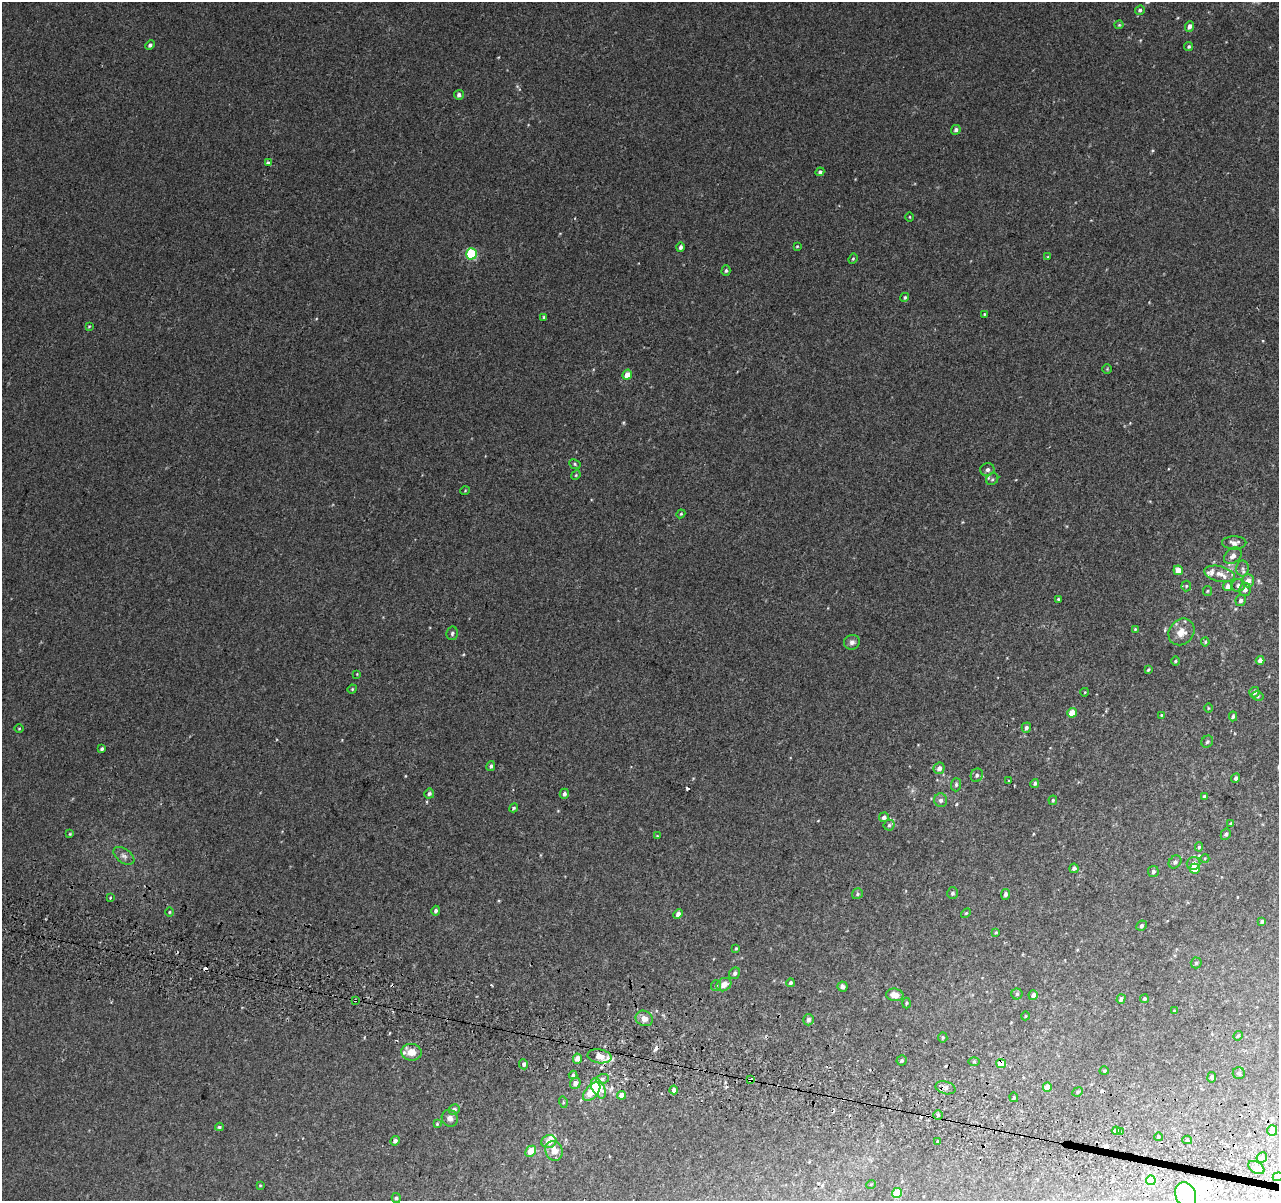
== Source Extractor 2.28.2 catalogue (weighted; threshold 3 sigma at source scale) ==
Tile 6 of 4 x 4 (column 2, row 2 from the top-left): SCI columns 1321-2597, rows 2663-3861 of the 5193 x 5391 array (HDU 1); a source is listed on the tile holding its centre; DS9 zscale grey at full resolution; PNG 1281 x 1203 px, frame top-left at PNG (2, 2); each listed source drawn as its Kron ellipse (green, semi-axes under 4 px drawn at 4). Shown black and unused: <1% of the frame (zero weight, under 2 of 3 exposures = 3% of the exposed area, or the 3 px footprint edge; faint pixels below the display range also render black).
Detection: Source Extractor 2.28.2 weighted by HDU 2 'WHT'; one run over the whole footprint, this tile lists its part. Background 0.00843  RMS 0.0068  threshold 0.0307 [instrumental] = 3 sigma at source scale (4.5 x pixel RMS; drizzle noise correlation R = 1.50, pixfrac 1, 0.0396/0.0396 arcsec/px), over >= 5 px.
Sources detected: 188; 3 inside a brighter object's white glare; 12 cosmic-ray / hot-pixel residue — neither listed nor drawn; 6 inside a brighter listed object's ellipse — not listed separately; the other 167 listed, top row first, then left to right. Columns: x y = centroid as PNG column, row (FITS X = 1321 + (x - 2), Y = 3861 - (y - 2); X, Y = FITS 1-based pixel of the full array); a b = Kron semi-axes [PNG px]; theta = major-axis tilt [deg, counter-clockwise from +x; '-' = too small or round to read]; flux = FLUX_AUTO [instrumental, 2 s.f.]
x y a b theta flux
1140 10 5 4 - 1.2
1119 25 4 4 - 0.67
1189 26 5 4 - 2.7
150 45 5 4 - 1.3
1189 46 5 4 - 1.1
459 95 5 5 - 1.9
956 130 5 4 - 1.8
268 163 4 3 - 4.2
820 172 4 4 - 1.4
910 217 5 3 - 0.5
797 246 3 3 - 0.59
680 247 5 4 - 1.8
471 254 5 5 - 40
1048 257 4 3 - 0.54
853 259 5 4 - 0.74
726 270 5 4 - 1.2
905 297 5 4 - 0.9
984 314 3 3 - 0.52
544 317 4 3 - 0.71
89 326 4 3 - 0.58
1107 369 5 4 - 0.62
627 375 5 4 - 6.2
575 464 6 4 -25 0.93
987 470 7 6 - 2
576 475 5 4 - 0.66
992 479 6 5 - 1.2
465 491 5 3 - 0.51
681 514 4 4 - 0.72
1234 543 12 6 0 3.2
1233 556 10 7 40 3.2
1243 568 8 6 -88 1.9
1178 570 5 4 - 5.6
1219 574 15 7 -13 4.8
1248 581 7 6 - 5.4
1238 585 7 6 - 2.2
1186 586 5 5 - 0.81
1228 586 5 4 - 3.5
1245 589 6 6 - 2.4
1207 591 5 4 - 0.8
1058 599 3 3 - 0.7
1241 600 6 5 - 1.8
1135 629 3 3 - 0.52
1181 632 14 12 49 7.1
452 633 7 5 78 1.3
852 642 8 7 - 2.4
1205 642 4 4 - 0.74
1260 660 4 4 - 2.8
1175 661 4 4 - 0.84
1148 670 4 3 - 0.73
357 674 3 3 - 0.46
352 689 5 4 - 0.7
1085 692 4 3 - 0.45
1254 692 5 5 - 2.4
1258 696 6 4 -14 1
1208 708 5 3 - 0.51
1072 713 5 4 - 8.5
1161 715 3 3 - 0.54
1233 716 5 4 - 1.1
1026 728 5 4 - 1.8
19 729 5 3 - 0.52
1207 742 6 5 - 1.4
102 749 4 3 - 1.2
491 766 5 4 - 1.3
939 768 6 5 - 2.8
977 775 7 6 - 1.7
1236 778 5 4 - 1.7
1009 781 3 2 - 0.62
1035 783 4 4 - 1.2
956 785 7 5 88 1.3
429 794 5 5 - 1.2
564 794 5 4 - 1.8
1204 796 4 4 - 0.76
941 800 7 6 - 2.2
1053 800 5 4 - 0.84
514 808 5 4 - 0.82
884 817 5 4 - 2.1
1231 823 4 2 - 0.48
889 825 5 5 - 1.1
70 834 4 4 - 0.57
1226 834 6 5 - 1.2
657 836 4 4 - 0.55
1199 847 4 4 - 0.91
124 856 12 7 -35 2.7
1205 858 4 3 - 0.51
1175 862 7 5 45 1.6
1193 864 7 6 - 3.6
1074 868 4 4 - 1.8
1195 869 5 5 - 7.7
1153 871 5 5 - 1.4
952 893 6 5 - 1.3
857 894 6 5 - 1.1
1006 894 5 4 - 2
110 898 3 2 - 1.5
436 911 5 4 - 1.3
170 912 4 3 - 0.6
966 913 6 3 44 0.7
678 914 5 4 - 3.1
1262 922 4 3 - 1.1
1141 926 5 4 - 1.4
996 932 4 3 - 0.64
736 948 4 4 - 0.56
1196 963 5 5 - 1
735 973 6 5 - 1.6
790 983 4 4 - 1.3
724 985 8 6 31 4.6
716 986 5 5 - 0.97
843 987 5 5 - 2
1017 994 5 5 - 1
895 995 9 6 -7 5.1
1033 995 5 4 - 2.7
1121 999 5 4 - 1.6
1144 999 4 3 - 1
355 1000 3 2 - 0.99
906 1003 5 3 - 0.7
1174 1011 4 3 - 0.66
1025 1016 4 3 - 0.44
644 1018 9 7 -29 4
808 1020 6 5 - 2.2
1238 1036 5 4 - 0.75
943 1037 5 4 - 0.91
411 1052 10 8 -7 6.8
599 1056 12 7 -9 6.3
577 1059 5 4 - 3.7
902 1060 5 5 - 1
974 1061 5 3 - 0.64
524 1064 5 4 - 2
1001 1064 5 4 - 10
1104 1071 4 4 - 0.75
1239 1073 6 6 - 1.1
573 1075 4 4 - 1.2
1212 1077 5 4 - 1.2
602 1079 6 5 - 1.5
751 1080 4 3 - 7.1
575 1083 5 5 - 3.2
1047 1087 5 4 - 7.4
598 1088 11 6 -61 21
946 1088 10 6 -15 2.3
674 1090 4 4 - 3.1
592 1092 11 6 48 14
1078 1092 5 4 - 1
621 1095 4 4 - 5
1014 1097 5 4 - 0.88
563 1102 6 3 -74 0.73
454 1109 5 5 - 2.2
938 1115 4 4 - 0.85
450 1118 8 8 - 2.8
437 1124 3 3 - 0.56
219 1127 4 3 - 1
1272 1130 5 5 - 6.9
1116 1131 4 3 - 6.3
1120 1132 4 3 - 6.3
1158 1137 4 3 - 0.56
1187 1140 5 4 - 1.1
395 1141 5 4 - 2
938 1141 4 3 - 0.81
549 1142 8 6 13 5.4
531 1151 6 5 - 8
554 1151 10 8 -72 6.2
1262 1158 5 5 - 2.7
1256 1168 9 5 -29 2.2
1278 1177 5 4 - 1.1
1151 1180 5 5 - 18
871 1184 5 3 - 0.49
260 1185 4 3 - 0.52
897 1193 5 5 - 18
1186 1195 13 10 -64 22
396 1198 5 4 - 1.4
Overlapping masked pixels (flux is a lower limit): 5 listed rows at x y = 355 1000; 1001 1064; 751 1080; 598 1088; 1116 1131
Isophote crosses this tile's border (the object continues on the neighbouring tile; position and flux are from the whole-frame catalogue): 2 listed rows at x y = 1278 1177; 1186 1195